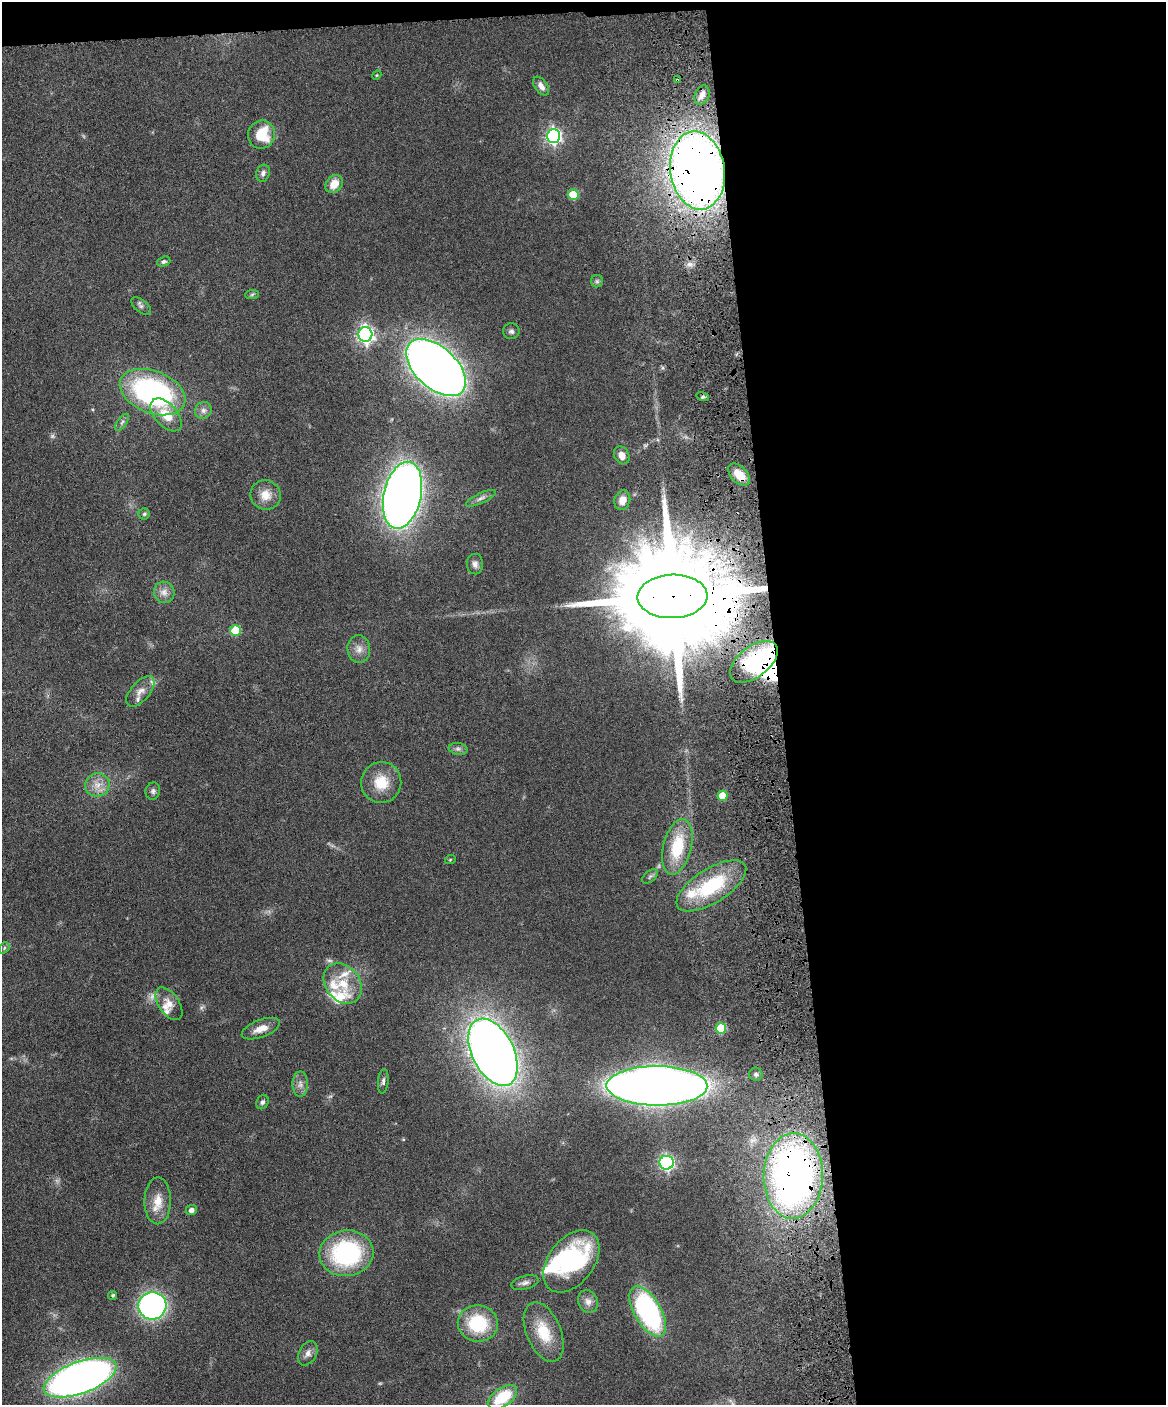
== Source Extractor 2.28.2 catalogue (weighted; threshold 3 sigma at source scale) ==
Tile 4 of 4 x 3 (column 4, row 1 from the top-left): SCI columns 3551-4714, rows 3051-4453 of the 4773 x 4593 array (HDU 1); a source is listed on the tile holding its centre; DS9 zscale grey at full resolution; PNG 1168 x 1407 px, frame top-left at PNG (2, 2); each listed source drawn as its Kron ellipse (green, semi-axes under 4 px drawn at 4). Shown black and unused: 34% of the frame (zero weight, under 4 of 8 exposures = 3% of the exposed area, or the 3 px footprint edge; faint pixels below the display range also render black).
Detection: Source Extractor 2.28.2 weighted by HDU 2 'WHT'; one run over the whole footprint, this tile lists its part. Background 0.0802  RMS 0.0046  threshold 0.0187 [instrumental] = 3 sigma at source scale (4.09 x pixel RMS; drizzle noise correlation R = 1.36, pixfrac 0.8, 0.05/0.05 arcsec/px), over >= 5 px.
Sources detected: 86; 3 too faint to see at this stretch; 3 inside a brighter object's white glare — neither listed nor drawn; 8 inside a brighter listed object's ellipse — not listed separately; the other 72 listed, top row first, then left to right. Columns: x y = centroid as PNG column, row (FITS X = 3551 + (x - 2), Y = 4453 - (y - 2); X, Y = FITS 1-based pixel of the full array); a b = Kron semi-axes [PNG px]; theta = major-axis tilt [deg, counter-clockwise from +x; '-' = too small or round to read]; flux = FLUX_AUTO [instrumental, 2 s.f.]
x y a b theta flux
377 75 5 3 - 0.4
677 80 3 2 - 0.62
541 86 11 6 -53 2.6
702 95 10 7 65 2.6
261 135 14 13 - 14
554 136 7 6 - 130
697 170 39 27 -81 410
263 173 9 6 71 1.6
334 184 10 8 49 5.9
573 194 5 5 - 14
164 262 7 5 18 0.99
597 281 6 6 - 0.87
252 294 7 4 3 0.66
141 306 12 6 -39 1.3
511 331 8 8 - 1.4
365 334 7 7 - 160
436 368 36 20 -42 560
153 392 34 21 -21 94
703 397 6 4 -17 0.8
203 410 9 8 - 2.1
166 415 19 11 -48 8.7
122 422 10 4 54 1.2
622 455 9 7 -63 3.2
739 474 13 8 -47 6.6
266 495 15 14 - 5.9
402 495 34 18 77 420
481 498 16 5 25 1.9
622 500 10 8 73 4.7
144 514 5 5 - 0.74
475 564 10 8 -87 2
164 592 10 10 - 3.1
672 596 35 21 2 19000
235 631 5 5 - 16
359 649 14 11 -85 3.6
754 662 28 15 38 22
140 691 18 9 49 3.8
458 749 9 6 -8 1.4
381 782 20 20 - 11
97 785 12 11 - 4.7
153 791 8 7 - 1.4
722 796 5 5 - 9.7
677 847 28 14 76 20
450 860 5 3 - 0.37
650 876 9 5 41 0.98
711 886 40 17 32 32
4 948 6 4 50 0.69
343 984 22 17 -51 11
169 1004 18 10 -55 4.5
721 1028 5 5 - 18
261 1029 20 8 21 4.5
493 1052 36 21 -63 470
756 1074 6 6 - 1.1
383 1081 12 5 84 1.3
300 1084 13 7 90 2.3
657 1086 50 20 0 680
262 1102 7 6 - 1.1
667 1163 7 7 - 100
793 1176 43 29 89 230
158 1201 23 13 90 7.5
191 1210 5 5 - 2.1
346 1253 27 23 7 54
571 1261 35 22 52 49
525 1283 14 6 15 1.8
113 1295 5 4 - 0.69
588 1302 11 9 -66 2.7
152 1306 14 13 - 140
648 1311 28 13 -60 77
478 1323 20 18 -9 25
544 1332 31 17 -67 14
308 1353 13 8 63 2.5
80 1378 38 16 20 300
503 1397 16 9 35 19
Overlapping masked pixels (flux is a lower limit): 6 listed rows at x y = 677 80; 697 170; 739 474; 672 596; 754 662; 793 1176
Isophote crosses this tile's border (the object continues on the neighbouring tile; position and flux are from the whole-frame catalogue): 1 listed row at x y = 503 1397